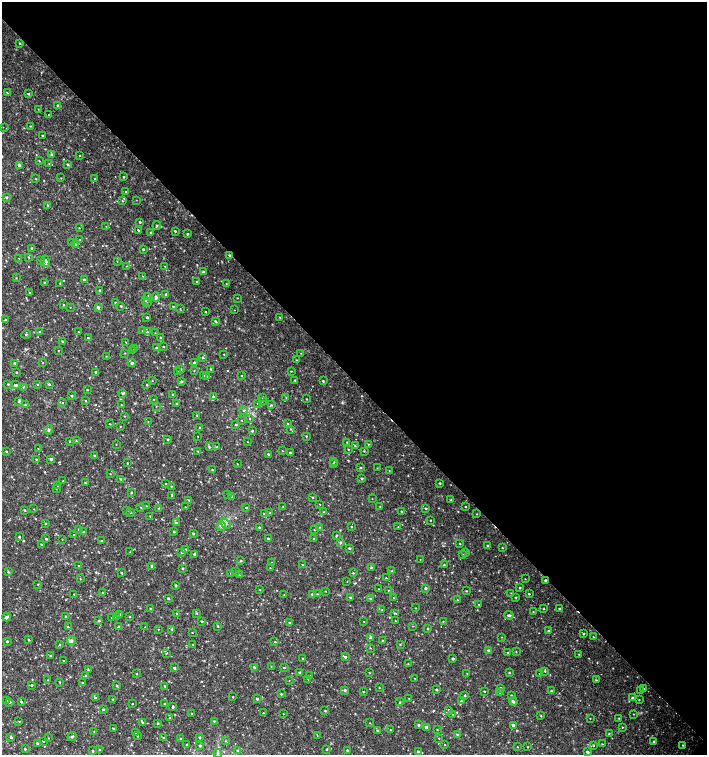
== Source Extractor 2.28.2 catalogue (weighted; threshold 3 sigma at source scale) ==
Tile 8 of 4 x 4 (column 4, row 2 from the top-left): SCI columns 4454-5863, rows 3013-4518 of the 6024 x 6030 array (HDU 1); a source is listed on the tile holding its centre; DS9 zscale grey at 2 x 2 block average (1 PNG px = mean of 2 x 2 image px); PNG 709 x 757 px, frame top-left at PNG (2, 2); each listed source drawn as its Kron ellipse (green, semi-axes under 4 px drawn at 4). Shown black and unused: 50% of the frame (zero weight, under 2 of 3 exposures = <1% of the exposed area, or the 3 px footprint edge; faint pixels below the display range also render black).
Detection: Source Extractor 2.28.2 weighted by HDU 2 'WHT'; one run over the whole footprint, this tile lists its part. Background 0.0326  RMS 0.004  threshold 0.0181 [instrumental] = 3 sigma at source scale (4.5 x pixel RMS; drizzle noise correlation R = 1.50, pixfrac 1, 0.0396/0.0396 arcsec/px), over >= 5 px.
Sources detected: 470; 1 cosmic-ray / hot-pixel residue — neither listed nor drawn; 1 coinciding with a brighter row at this scale — not listed separately; the other 468 listed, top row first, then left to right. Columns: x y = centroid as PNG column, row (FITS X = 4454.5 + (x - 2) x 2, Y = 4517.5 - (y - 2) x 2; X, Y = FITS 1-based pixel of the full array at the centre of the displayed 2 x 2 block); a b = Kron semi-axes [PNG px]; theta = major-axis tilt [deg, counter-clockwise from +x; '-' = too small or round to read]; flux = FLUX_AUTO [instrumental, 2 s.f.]
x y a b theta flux
20 43 2 2 - 0.81
7 93 3 2 - 0.6
28 94 3 2 - 1.3
58 106 3 3 - 2
38 109 3 2 - 0.4
48 115 2 2 - 2.7
30 126 2 2 - 0.5
3 127 2 2 - 0.34
42 135 2 2 - 0.88
52 154 3 2 - 0.72
80 155 2 2 - 0.59
39 161 3 2 - 0.46
49 163 3 2 - 0.47
67 164 3 2 - 1.1
19 165 2 2 - 2.3
124 177 2 2 - 0.75
61 178 2 2 - 0.38
36 179 3 2 - 0.44
95 179 2 2 - 0.58
126 192 2 2 - 0.56
7 197 2 2 - 1.3
136 200 2 2 - 0.27
122 201 3 2 - 0.62
47 205 2 2 - 0.63
140 222 2 2 - 1.1
157 225 4 2 - 0.81
106 226 3 2 - 0.4
79 228 2 2 - 0.44
138 230 2 2 - 0.86
175 231 2 2 - 0.95
151 233 2 2 - 1.5
188 234 2 2 - 1.4
80 240 2 2 - 0.41
72 242 2 2 - 0.64
75 244 3 2 - 0.97
31 248 2 2 - 0.78
143 249 2 2 - 1.4
229 255 3 2 - 1.4
29 257 3 2 - 0.5
19 258 3 2 - 0.54
41 261 2 2 - 0.45
46 261 6 3 -73 2
117 261 2 2 - 0.4
126 266 2 2 - 0.36
165 266 2 2 - 0.46
203 272 3 2 - 1.9
143 276 3 2 - 0.49
16 278 2 2 - 0.45
84 280 2 2 - 1.5
44 282 2 2 - 0.6
197 282 2 2 - 0.99
60 283 2 2 - 0.43
226 284 3 2 - 0.55
100 290 2 2 - 0.85
30 293 2 2 - 0.88
166 294 2 2 - 1.7
148 297 3 3 - 1.3
156 297 5 4 - 1.6
237 298 3 2 - 0.4
145 301 2 2 - 0.47
116 303 2 2 - 1.8
147 303 3 2 - 0.45
63 305 3 2 - 0.45
121 306 2 2 - 1.1
173 306 2 2 - 0.52
70 307 2 2 - 0.32
98 307 3 3 - 1.8
180 309 3 2 - 0.42
235 310 2 2 - 0.68
206 312 2 2 - 0.53
147 317 2 2 - 1.3
280 317 3 2 - 0.47
5 319 2 2 - 0.78
215 321 4 2 - 0.99
143 331 2 2 - 0.68
40 332 3 3 - 1
78 332 2 2 - 0.52
147 332 3 3 - 0.96
155 333 3 2 - 0.4
26 334 5 3 - 0.9
88 338 2 2 - 1.2
161 338 3 2 - 0.59
63 341 2 2 - 0.81
126 342 2 2 - 0.4
163 347 2 2 - 0.78
157 348 3 2 - 1.9
135 349 3 2 - 0.74
58 350 2 2 - 0.37
133 350 3 2 - 0.6
125 353 3 2 - 0.43
301 353 2 2 - 0.32
224 354 2 2 - 0.44
106 356 2 2 - 0.37
203 357 3 3 - 0.99
296 360 2 2 - 0.46
43 362 3 2 - 0.44
15 363 3 3 - 0.95
132 363 4 3 - 1.4
195 363 3 2 - 2
181 369 3 2 - 0.72
211 369 2 2 - 0.69
194 371 2 2 - 0.39
291 371 3 2 - 0.52
17 372 2 2 - 0.9
95 372 2 2 - 1.1
177 372 2 2 - 0.95
203 375 2 2 - 0.53
242 375 2 2 - 0.4
207 376 3 3 - 0.71
295 380 2 2 - 0.67
152 381 2 2 - 0.31
181 381 3 3 - 1.3
323 381 2 2 - 0.94
8 384 3 2 - 0.55
37 384 2 2 - 0.75
49 384 3 2 - 1.2
16 385 4 3 - 1.4
147 385 2 2 - 0.71
23 387 3 2 - 0.66
87 390 2 2 - 0.71
123 393 4 3 - 1.2
173 395 2 2 - 1.4
72 396 2 2 - 0.97
213 397 3 3 - 1.5
263 397 2 2 - 0.93
286 398 2 2 - 0.45
153 399 2 2 - 0.33
307 399 2 2 - 0.43
19 401 3 3 - 1
86 401 2 2 - 0.65
262 401 2 2 - 0.44
63 403 2 2 - 0.58
176 403 2 2 - 0.56
257 403 2 2 - 0.5
25 405 2 2 - 1.3
121 405 2 2 - 0.32
271 405 3 2 - 0.77
156 406 2 2 - 0.39
244 410 3 3 - 1
197 415 3 2 - 0.46
124 416 3 2 - 0.4
250 418 3 2 - 0.61
242 420 2 2 - 0.46
148 422 2 2 - 0.35
110 424 2 2 - 0.53
288 424 2 2 - 1
236 425 3 2 - 0.87
120 426 2 2 - 0.37
200 428 3 2 - 1.5
291 429 3 2 - 0.67
49 430 5 3 - 1.2
252 431 2 2 - 1.1
198 436 2 2 - 0.35
306 436 3 2 - 0.61
168 439 2 2 - 1.1
70 441 2 2 - 0.82
76 441 3 2 - 0.56
248 442 2 2 - 0.29
347 442 2 2 - 0.56
116 444 2 2 - 0.32
368 444 2 2 - 0.58
355 446 3 3 - 0.82
209 447 4 3 - 0.97
217 447 2 2 - 0.54
38 449 2 2 - 0.39
348 449 2 2 - 0.56
198 451 2 2 - 0.41
282 451 2 2 - 0.41
364 451 2 2 - 0.67
6 452 3 2 - 0.81
290 452 2 2 - 0.96
268 454 3 2 - 0.92
94 456 2 2 - 0.99
36 459 2 2 - 0.62
51 459 4 2 - 2.1
334 462 3 2 - 0.55
127 463 2 2 - 0.53
237 464 2 2 - 0.41
333 464 2 2 - 0.62
361 467 3 2 - 0.9
377 468 2 2 - 0.32
212 470 2 2 - 0.81
389 471 2 2 - 0.34
110 474 2 2 - 0.39
362 478 3 3 - 1.1
121 479 3 2 - 0.79
63 481 2 2 - 0.46
85 483 2 2 - 0.68
440 483 2 2 - 0.89
166 484 2 2 - 0.54
57 485 2 2 - 0.36
171 486 2 2 - 0.5
56 489 3 2 - 0.37
131 492 2 2 - 0.76
228 494 2 2 - 0.58
172 496 3 2 - 0.56
231 496 3 2 - 1.3
313 497 2 2 - 0.75
372 499 2 2 - 0.3
189 500 2 2 - 0.71
451 500 2 2 - 0.49
320 504 2 2 - 0.4
146 506 2 2 - 0.39
380 506 2 2 - 0.52
141 507 2 2 - 0.68
185 507 2 2 - 0.39
246 507 2 2 - 0.74
283 507 2 2 - 0.49
466 507 2 2 - 0.54
158 508 2 2 - 0.46
426 508 3 2 - 0.82
34 509 2 2 - 0.35
25 510 2 2 - 0.88
127 510 2 2 - 0.56
401 511 2 2 - 0.47
131 512 2 2 - 0.51
323 512 2 2 - 0.36
270 513 2 2 - 0.52
264 514 3 3 - 1.4
477 514 2 2 - 0.44
150 516 3 2 - 0.58
430 520 2 2 - 0.49
176 523 3 3 - 1.1
45 524 2 2 - 0.58
226 524 6 3 -34 2.2
221 526 5 4 - 2.1
259 527 2 2 - 1.1
319 527 3 2 - 0.33
351 527 2 2 - 0.78
398 527 2 2 - 0.36
79 529 2 2 - 1.1
314 529 3 2 - 0.4
174 531 3 2 - 0.85
83 532 2 2 - 0.88
193 533 2 2 - 1.3
74 535 2 2 - 0.76
336 536 2 2 - 0.85
19 537 2 2 - 1.3
268 538 2 2 - 1.1
46 539 3 2 - 0.9
62 539 2 2 - 0.34
314 539 2 2 - 1.1
102 541 3 2 - 0.58
340 542 4 3 - 1.2
41 544 2 2 - 0.8
460 544 2 2 - 0.58
488 546 2 2 - 1.1
349 548 3 3 - 0.98
502 548 2 2 - 0.61
186 550 3 2 - 1.3
130 552 3 2 - 0.41
181 553 2 2 - 0.51
466 553 3 2 - 0.56
194 554 3 3 - 1.3
463 554 3 3 - 0.75
420 560 2 2 - 0.8
241 561 3 3 - 0.89
272 563 3 2 - 0.54
302 565 2 2 - 0.52
444 565 3 2 - 0.58
79 566 2 2 - 0.67
152 566 3 2 - 1.3
183 568 2 2 - 1.2
270 568 2 2 - 0.54
371 568 3 2 - 0.71
392 571 2 2 - 0.62
8 572 3 3 - 0.77
121 572 2 2 - 0.83
236 572 2 2 - 0.41
230 573 2 2 - 0.31
353 573 2 2 - 0.8
239 575 2 2 - 0.39
386 578 2 2 - 0.48
80 579 3 2 - 0.41
525 579 2 2 - 0.4
545 580 3 2 - 1.7
347 582 2 2 - 0.37
38 584 2 2 - 0.56
176 585 2 2 - 1.3
426 588 2 2 - 1.7
520 588 2 2 - 0.96
379 589 2 2 - 0.27
260 590 2 2 - 0.39
388 590 2 2 - 0.33
326 591 2 2 - 0.36
466 591 2 2 - 0.55
103 593 2 2 - 1.5
511 593 2 2 - 0.54
74 594 2 2 - 0.66
312 594 2 2 - 0.93
317 594 2 2 - 0.54
529 594 2 2 - 0.78
284 595 2 2 - 0.5
350 597 2 2 - 0.87
516 597 2 2 - 0.74
168 598 2 2 - 1.2
370 598 2 2 - 0.88
394 598 2 2 - 0.47
457 600 2 2 - 0.57
479 604 2 2 - 0.52
150 608 3 2 - 0.44
416 608 2 2 - 0.45
559 608 2 2 - 0.68
544 609 2 2 - 0.45
382 610 2 2 - 0.73
533 611 2 2 - 0.38
177 613 2 2 - 0.6
197 613 3 2 - 0.82
395 613 3 2 - 0.8
120 615 3 2 - 0.98
509 615 4 3 - 1.9
65 616 2 2 - 0.6
116 616 2 2 - 1
129 616 2 2 - 0.52
6 617 4 3 - 2.1
111 618 2 2 - 0.46
99 621 2 2 - 1
202 621 3 2 - 0.92
364 621 2 2 - 0.4
396 621 2 2 - 0.6
443 621 2 2 - 0.36
290 623 2 2 - 1.2
119 626 3 2 - 1.1
218 626 3 2 - 0.79
413 626 2 2 - 0.33
68 627 2 2 - 0.76
145 627 2 2 - 0.57
158 629 2 2 - 0.43
172 629 3 2 - 0.92
428 629 3 2 - 0.68
549 631 2 2 - 1.9
192 632 2 2 - 0.36
584 634 3 2 - 0.95
502 637 2 2 - 0.35
593 637 3 2 - 0.43
371 638 3 3 - 4.5
29 640 2 2 - 0.94
72 640 4 3 - 1.6
382 641 2 2 - 0.55
7 642 2 2 - 2.5
275 642 2 2 - 0.69
400 644 2 2 - 0.51
60 645 3 2 - 0.52
193 645 2 2 - 0.39
370 648 2 2 - 0.46
488 650 2 2 - 1.4
507 652 2 2 - 0.44
516 652 2 2 - 0.45
167 653 3 2 - 0.51
579 654 2 2 - 0.35
51 656 2 2 - 0.64
345 657 3 3 - 1.4
303 658 2 2 - 0.54
453 659 2 2 - 1.6
64 661 2 2 - 0.95
408 664 3 2 - 0.37
271 666 2 2 - 0.41
254 667 3 2 - 1.2
174 668 2 2 - 1.6
284 668 2 2 - 0.74
88 670 3 2 - 0.64
545 671 3 2 - 0.81
369 672 2 2 - 0.44
509 672 2 2 - 0.66
300 673 2 2 - 1.7
467 673 2 2 - 0.36
137 674 2 2 - 0.61
539 674 2 2 - 0.36
86 676 3 2 - 0.71
310 676 2 2 - 0.47
414 678 2 2 - 0.27
308 679 2 2 - 0.31
48 680 2 2 - 0.52
289 680 2 2 - 0.32
596 680 3 2 - 0.68
60 682 3 2 - 0.47
82 683 3 2 - 0.52
31 685 2 2 - 0.93
116 686 3 3 - 0.78
165 686 3 2 - 0.74
379 688 2 2 - 0.36
500 688 3 2 - 1.7
644 688 3 2 - 0.42
345 690 3 3 - 1.8
437 690 3 2 - 1.1
640 690 2 2 - 0.58
363 691 2 2 - 0.55
484 691 2 2 - 0.75
551 691 2 2 - 0.95
500 693 2 2 - 0.35
281 694 3 3 - 1
512 695 2 2 - 0.97
465 696 2 2 - 0.94
233 697 2 2 - 0.5
95 698 3 3 - 1.2
409 698 2 2 - 0.45
632 698 3 2 - 0.69
113 699 2 2 - 0.56
257 699 2 2 - 1.2
7 700 3 2 - 0.84
639 700 3 2 - 0.64
461 701 3 2 - 1
10 702 3 2 - 1.5
21 702 2 2 - 1.4
400 702 3 2 - 0.71
513 702 4 2 - 1.9
132 704 2 2 - 0.42
165 704 2 2 - 1.2
173 706 2 2 - 1.3
103 709 2 2 - 1
449 710 2 2 - 1.3
325 711 3 2 - 0.67
263 713 2 2 - 0.55
192 714 2 2 - 0.7
283 714 2 2 - 0.36
453 714 2 2 - 0.46
633 714 2 2 - 0.32
541 716 2 2 - 0.67
170 718 2 2 - 0.56
590 718 2 2 - 0.31
619 718 2 2 - 0.55
19 721 2 2 - 0.48
214 721 2 2 - 0.7
142 722 3 2 - 1
158 723 3 2 - 0.98
370 723 2 2 - 0.43
419 725 2 2 - 1.5
513 725 2 2 - 3.4
426 727 3 2 - 2.8
622 727 2 2 - 0.5
113 728 3 2 - 0.64
377 730 2 2 - 1.2
390 730 2 2 - 0.31
437 730 2 2 - 0.52
94 732 2 2 - 0.41
136 733 4 2 - 0.6
457 734 3 2 - 0.98
609 734 2 2 - 0.62
317 735 2 2 - 1
72 736 5 3 - 1.2
137 736 2 2 - 0.66
11 737 3 2 - 0.95
200 737 2 2 - 1.3
48 738 2 2 - 0.35
163 738 2 2 - 0.52
181 738 2 2 - 0.72
439 738 2 2 - 0.41
226 741 3 2 - 0.49
654 741 2 2 - 0.87
43 742 3 2 - 0.44
37 743 3 2 - 1.2
187 744 3 2 - 0.56
602 744 3 2 - 0.68
200 745 2 2 - 1.7
445 745 2 2 - 0.47
593 745 3 3 - 1
683 745 2 2 - 0.54
517 747 2 2 - 0.42
528 747 2 2 - 0.5
25 749 2 2 - 1
99 749 2 2 - 0.35
237 750 3 3 - 1
327 750 3 2 - 0.68
347 750 2 2 - 0.94
93 751 2 2 - 1
418 752 3 3 - 1.5
588 752 2 2 - 2.5
218 753 4 3 - 1.3
Overlapping masked pixels (flux is a lower limit): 2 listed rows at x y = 229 255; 545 580
Diffuse or blended objects may show on this block-average render without a row.